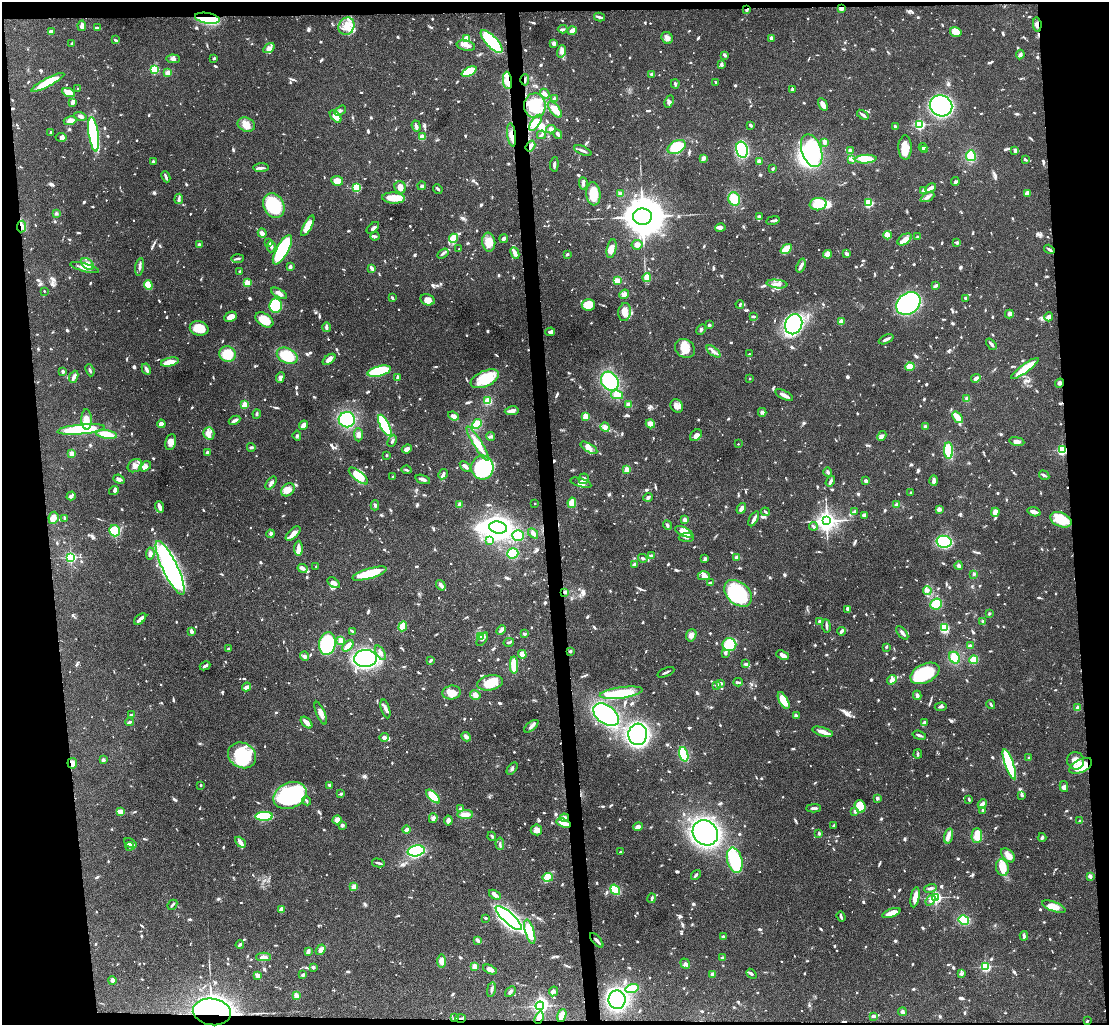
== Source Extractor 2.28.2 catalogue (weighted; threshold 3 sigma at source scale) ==
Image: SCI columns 3-4427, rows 182-4273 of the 4427 x 4397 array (HDU 1 of 3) = the unmasked area's bounding box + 8 px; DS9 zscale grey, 4 x 4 block average (1 PNG px = mean of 4 x 4 image px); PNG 1111 x 1027 px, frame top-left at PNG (2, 2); each listed source drawn as its Kron ellipse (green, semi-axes under 4 px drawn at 4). Shown black and unused: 10% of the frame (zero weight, under 4 of 8 exposures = <1% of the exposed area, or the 3 px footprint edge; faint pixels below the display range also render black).
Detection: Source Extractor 2.28.2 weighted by HDU 2 'WHT'. Background 0.0434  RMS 0.0035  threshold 0.0145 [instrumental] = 3 sigma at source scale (4.09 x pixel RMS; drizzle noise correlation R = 1.36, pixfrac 0.8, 0.05/0.05 arcsec/px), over >= 5 px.
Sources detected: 1608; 3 too faint to see at this stretch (4 x 4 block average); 17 inside a brighter object's white glare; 9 cosmic-ray / hot-pixel residue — neither listed nor drawn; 43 coinciding with a brighter row at this scale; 85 inside a brighter listed object's ellipse — not listed separately; of the other 1451, all 500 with FLUX_AUTO >= 3.4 (the completeness limit of this list) listed and drawn (951 fainter detections not listed), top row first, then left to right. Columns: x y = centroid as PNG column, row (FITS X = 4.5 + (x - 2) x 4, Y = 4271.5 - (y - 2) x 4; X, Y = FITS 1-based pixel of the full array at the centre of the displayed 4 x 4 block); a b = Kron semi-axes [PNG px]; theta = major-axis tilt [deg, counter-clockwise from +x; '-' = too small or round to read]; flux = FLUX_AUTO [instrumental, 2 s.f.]
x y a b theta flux
841 8 3 3 - 8.8
747 9 3 2 - 5
599 17 5 2 - 6.1
207 18 13 5 -10 130
1037 25 7 3 -85 7.8
82 26 5 3 - 12
346 26 9 7 60 22
97 28 4 2 - 4.3
563 29 5 2 - 4.1
572 31 5 3 - 11
51 32 3 2 - 12
956 32 6 5 - 26
667 38 6 5 - 8.9
771 38 4 2 - 4.6
467 39 3 3 - 33
115 40 4 2 - 4.2
492 41 14 5 -47 170
72 43 3 3 - 3.7
554 43 3 2 - 10
466 45 9 5 -11 11
269 48 6 4 33 8.8
562 51 6 4 74 7.8
725 55 4 3 - 4.3
1020 55 5 3 - 8.1
214 58 2 2 - 4.7
173 59 7 3 -4 5
722 65 4 3 - 3.9
154 70 2 2 - 190
469 72 8 4 25 78
168 73 3 3 - 17
652 74 3 3 - 5
507 80 9 4 -84 22
525 80 5 2 - 4.6
48 82 18 4 28 58
716 82 3 2 - 3.8
675 84 4 2 - 3.8
78 89 2 2 - 5.1
792 90 4 3 - 3.5
69 92 6 3 -23 23
545 94 5 3 - 6.3
554 99 2 2 - 31
669 101 6 3 65 5.7
73 102 3 2 - 10
823 104 7 3 -57 16
535 106 12 10 -90 72
941 106 11 10 - 540
555 110 9 4 -51 18
340 111 6 3 36 4.7
863 115 6 2 -34 6.4
80 116 6 3 -14 5.4
336 116 7 4 -49 23
70 120 6 4 15 11
535 123 9 4 56 31
246 125 9 7 -25 19
750 125 3 2 - 4.4
920 125 2 2 - 280
416 126 6 2 -71 7.9
895 127 3 2 - 5.3
551 129 5 4 - 5.5
50 132 2 2 - 4.8
94 134 17 5 -81 240
558 134 5 3 - 3.9
512 135 12 3 -83 14
541 135 4 2 - 4.2
61 137 5 3 - 4.7
422 137 3 3 - 16
824 142 2 2 - 11
530 146 6 2 56 9.2
677 147 10 6 29 62
923 147 4 3 - 5.3
905 148 12 6 -89 28
742 150 8 5 -77 200
850 150 3 3 - 5.4
924 150 3 2 - 6.5
1015 150 3 3 - 5.2
583 151 9 2 -23 7.2
812 151 17 10 -71 230
971 156 5 5 - 32
703 158 3 2 - 8.2
852 159 4 3 - 4.3
866 159 11 4 4 49
1025 159 4 2 - 4.7
759 161 2 2 - 41
153 162 3 2 - 3.9
554 164 7 2 85 5.4
261 168 7 2 3 6
773 169 3 2 - 4.1
166 177 6 2 -66 5
337 181 6 4 -6 22
955 182 4 3 - 3.9
583 183 6 3 -85 5
422 186 4 3 - 3.5
400 187 6 5 - 13
357 188 2 2 - 210
931 188 6 3 30 10
438 189 5 2 - 4.4
924 191 3 3 - 14
1027 193 4 4 - 13
593 194 11 7 -83 34
621 194 3 3 - 5.4
927 197 7 3 28 6.6
393 198 11 5 -3 28
179 199 5 3 - 4.4
734 199 7 5 -68 33
869 203 2 2 - 190
818 204 8 6 7 64
274 206 13 10 -62 110
56 213 3 3 - 4.1
642 217 9 8 - 6800
760 217 3 2 - 8.2
773 220 7 2 10 4.6
308 226 11 4 61 22
22 227 6 3 84 7.4
373 228 7 2 41 4.2
720 228 5 3 - 6.8
262 233 4 2 - 12
888 235 4 2 - 24
375 236 4 2 - 3.6
918 237 3 2 - 3.7
453 238 4 4 - 37
504 238 4 3 - 4.7
904 239 8 5 35 22
489 242 9 6 -83 28
269 243 2 2 - 3.6
957 243 3 3 - 4.7
199 245 3 3 - 4.1
637 245 5 5 - 8.1
271 247 6 3 86 4.6
459 249 2 2 - 3.9
612 249 9 4 78 16
786 249 6 3 35 62
1049 249 5 2 - 4.5
282 250 16 6 61 190
443 253 6 2 33 4.4
515 253 6 3 -64 14
567 254 4 2 - 3.6
827 254 4 4 - 15
847 254 3 2 - 6.3
238 259 6 2 5 3.6
88 264 7 5 -42 12
801 266 7 3 68 6.6
140 267 9 2 80 4.4
290 267 3 3 - 4.5
84 268 15 3 -15 19
372 268 4 2 - 9.3
240 272 2 2 - 14
647 278 4 4 - 16
618 280 4 4 - 9.3
247 283 2 2 - 84
777 284 10 3 -6 10
148 285 5 4 - 34
936 285 4 2 - 5
44 291 2 2 - 3.7
279 293 9 4 -28 9.1
624 294 5 3 - 10
392 298 4 2 - 3.7
965 298 3 2 - 4.4
427 300 7 5 -16 14
908 303 13 10 36 820
740 304 4 2 - 4.4
588 305 6 6 - 44
276 306 7 6 - 200
625 312 9 6 82 22
1009 314 4 4 - 7.4
753 316 4 2 - 4.4
230 317 6 5 - 19
1049 317 4 3 - 8.6
264 320 10 6 -33 37
841 321 2 2 - 46
794 324 10 8 69 270
709 325 3 2 - 3.6
326 327 5 2 - 8.5
199 328 9 7 -13 35
701 329 5 2 - 4.3
550 332 5 3 - 5.5
886 339 8 2 24 7.8
991 344 6 2 -49 4.7
685 348 10 8 -35 35
713 351 8 3 -39 8.5
228 354 8 7 - 50
749 354 2 2 - 5.4
287 356 11 7 -27 74
329 359 7 3 37 12
170 362 9 3 13 27
910 367 4 4 - 17
1025 368 17 4 37 57
146 369 6 3 -64 6.3
90 370 6 2 -69 3.8
63 371 3 2 - 5.3
379 371 12 5 14 130
74 377 6 3 68 6.7
280 377 5 3 - 5.3
397 377 3 2 - 4.7
750 378 2 2 - 6.7
976 378 5 3 - 7
485 379 15 7 25 54
610 381 10 8 -53 180
1060 383 5 3 - 5.8
617 395 6 4 -10 15
784 395 10 2 -27 14
967 399 3 3 - 4.6
488 401 4 3 - 22
628 404 4 3 - 6
245 405 2 2 - 89
677 406 7 6 - 11
512 411 7 3 9 11
762 412 4 3 - 4.1
257 414 4 2 - 3.7
454 416 6 4 -20 9
586 416 2 2 - 32
957 417 7 3 -53 27
86 419 10 5 -89 18
235 420 6 2 27 8
347 420 8 7 - 130
161 424 4 4 - 13
477 424 5 4 - 30
650 424 5 4 - 13
303 425 5 3 - 13
385 425 12 4 -63 110
925 426 2 2 - 3.8
605 427 5 4 - 7.3
81 429 24 5 6 140
209 433 6 5 - 9.7
107 434 10 4 -8 45
358 435 6 4 -89 7.7
696 435 7 5 44 7.8
297 436 5 3 - 3.6
491 436 4 3 - 3.6
882 436 5 3 - 5.1
392 441 6 2 65 4.1
1017 441 8 3 -9 11
171 442 8 5 80 13
478 444 20 4 -58 31
738 444 2 2 - 3.6
251 447 4 3 - 4
589 448 9 4 -31 10
407 449 5 3 - 12
949 450 8 4 -88 52
1062 450 2 2 - 280
207 452 3 2 - 4.6
71 454 3 3 - 8.5
387 455 2 2 - 8.2
135 466 8 6 33 11
145 466 6 4 31 6.5
465 467 6 2 -38 7.3
482 468 12 11 - 230
627 469 2 2 - 68
407 470 5 2 - 3.4
828 472 4 3 - 4.1
443 474 5 3 - 5.5
1044 475 5 2 - 5.3
358 476 12 5 -39 48
393 477 2 2 - 6.2
119 479 6 3 -22 6.8
423 479 7 2 -17 7.5
584 479 5 5 - 6.9
830 481 6 3 54 4.4
866 481 2 2 - 9.7
934 481 5 2 - 15
271 483 7 3 52 6.9
581 483 11 4 -16 12
114 490 5 4 - 4.6
288 490 7 5 41 19
911 493 2 2 - 3.5
71 496 4 3 - 6
648 497 5 3 - 4.9
572 503 5 3 - 38
535 504 2 2 - 4.8
375 505 5 3 - 3.6
460 505 2 2 - 49
897 505 3 3 - 7.3
160 507 6 2 -69 11
741 508 5 3 - 9.9
939 509 3 3 - 8.2
765 512 4 2 - 3.5
854 512 3 2 - 4.6
995 512 4 3 - 14
1034 512 7 3 -16 10
864 515 3 3 - 8.1
53 518 6 5 - 15
65 518 4 2 - 4.6
754 519 8 2 60 9.7
685 520 3 3 - 8
1061 520 11 7 -23 63
827 521 4 4 - 1200
667 525 5 2 - 3.8
813 526 4 2 - 3.7
498 528 9 6 -10 290
115 531 6 5 - 88
684 532 9 4 -25 13
533 533 6 3 -46 7.3
270 534 4 3 - 4.5
293 534 9 4 44 14
518 535 6 5 - 31
686 537 8 4 3 6.4
490 541 4 4 - 8.5
944 542 7 6 - 170
298 548 7 3 90 12
513 553 6 5 - 50
150 554 6 3 83 8.1
651 555 4 2 - 4.1
71 557 2 2 - 360
737 557 4 3 - 6.5
643 558 5 2 - 4.2
705 559 4 3 - 3.5
634 564 3 2 - 4.3
316 566 2 2 - 4.6
959 566 4 3 - 5.7
170 568 29 7 -65 520
302 568 5 4 - 7.8
369 573 17 5 17 77
974 574 3 2 - 3.4
704 576 6 4 1 12
334 583 7 4 -36 9.9
710 583 3 3 - 4.1
441 585 5 2 - 14
927 591 4 3 - 6.8
565 592 4 3 - 4.6
738 593 16 11 -40 180
936 604 6 5 - 39
847 609 4 3 - 4.1
989 614 2 2 - 3.6
140 619 7 2 43 9.4
819 621 2 2 - 13
983 622 4 2 - 4
403 626 5 3 - 44
826 626 7 2 -83 4.1
944 628 4 3 - 37
501 630 5 3 - 6.1
191 631 4 2 - 7.9
352 631 3 2 - 3.8
841 631 4 2 - 7.7
902 633 8 2 -50 8.2
524 634 4 2 - 4.4
691 635 6 5 - 10
481 636 3 3 - 29
482 639 7 3 53 4.4
341 640 2 2 - 69
509 642 5 2 - 3.9
327 643 11 8 79 220
729 645 7 6 - 76
348 646 7 3 49 21
970 646 3 2 - 6.2
886 647 3 2 - 3.7
228 649 3 2 - 5.7
570 651 3 2 - 4.2
380 653 8 3 -58 7.5
725 653 3 3 - 5.2
522 654 4 3 - 19
782 655 6 3 -20 8.1
305 656 5 3 - 3.8
365 658 11 8 3 330
955 658 6 5 - 32
431 660 4 2 - 5.1
974 660 4 4 - 24
746 664 4 2 - 6.1
514 665 8 3 -88 68
205 666 5 2 - 5.4
666 672 9 2 24 5
925 673 15 9 26 94
892 680 5 2 - 11
738 682 5 2 - 4.3
490 683 13 7 11 34
720 683 3 2 - 5.5
717 685 2 2 - 4.6
247 687 4 3 - 12
452 693 9 7 6 22
621 693 21 5 8 110
475 695 5 4 - 10
917 695 5 3 - 5.3
784 701 9 4 -62 31
991 705 5 2 - 4.5
941 707 6 2 3 4.4
1078 708 3 3 - 8.5
385 709 9 3 -73 7.6
321 713 12 4 -67 11
132 715 4 2 - 4.5
606 715 14 9 -37 230
796 716 4 3 - 4.9
130 722 4 2 - 3.5
924 722 4 2 - 4.7
306 723 7 3 -46 15
531 726 8 3 39 7.9
823 732 11 3 -17 17
638 734 11 9 84 670
919 735 7 2 -17 7.2
384 737 5 3 - 7.1
466 737 5 3 - 6.7
684 754 7 4 -73 78
918 754 4 2 - 4.4
242 755 14 12 -31 110
1029 758 2 2 - 8.6
103 760 3 2 - 6.1
1076 761 9 8 - 17
72 763 5 5 - 13
1009 764 16 3 -70 180
1081 766 12 6 27 26
512 769 7 3 52 4.4
201 785 2 2 - 8.1
329 785 3 2 - 3.4
1064 787 5 4 - 6
341 794 2 2 - 3.7
290 795 17 12 24 280
1022 795 3 2 - 4.5
433 796 9 3 -44 50
877 798 2 2 - 7.3
969 799 4 2 - 3.6
306 801 5 2 - 4.2
982 804 5 2 - 8.6
860 806 6 5 - 42
813 808 7 2 1 5.6
461 809 2 2 - 18
983 810 2 2 - 13
855 811 4 3 - 4
121 812 3 3 - 14
465 814 8 4 5 19
264 816 9 3 1 180
433 818 5 3 - 8
564 818 5 4 - 6.2
337 820 4 4 - 17
448 821 5 4 - 7.6
1080 821 4 3 - 3.4
564 823 7 2 -18 25
342 825 3 3 - 6.5
834 825 4 2 - 5
638 827 5 4 - 9.4
407 830 4 3 - 13
536 830 5 5 - 12
705 833 13 11 -44 420
819 833 3 2 - 3.5
492 836 4 2 - 3.5
949 836 8 4 76 12
977 836 7 5 89 39
1042 838 4 3 - 3.7
240 842 6 4 -46 8.7
130 843 7 3 -34 4.9
500 844 6 2 -84 3.6
130 846 4 3 - 4.7
416 851 8 5 12 180
620 852 2 2 - 4.1
1008 855 8 5 -43 14
735 860 13 7 -75 150
378 863 6 2 -14 5.3
1002 867 8 6 -77 34
696 875 5 2 - 4.2
1090 876 2 2 - 21
548 877 5 4 - 8.3
354 887 4 3 - 13
930 888 6 3 14 5.6
615 890 5 3 - 51
495 895 6 3 -32 9
915 897 10 3 79 21
935 897 2 2 - 490
652 898 5 2 - 4.5
930 900 6 4 52 9.5
172 905 5 2 - 4.7
1054 907 12 5 -20 26
282 909 2 2 - 51
891 913 9 3 20 22
841 917 5 2 - 4.8
485 918 2 2 - 3.7
509 918 17 5 -43 850
964 920 5 4 - 53
530 932 13 4 -74 51
1024 936 5 3 - 4.5
724 937 3 2 - 4.4
478 940 4 2 - 7.8
597 940 9 2 -50 7.4
240 945 4 2 - 4
321 950 6 4 53 12
308 952 3 2 - 8.8
264 957 7 4 1 12
722 958 3 2 - 7.9
441 961 7 4 90 14
685 964 5 4 - 5.9
474 966 2 2 - 74
313 967 4 3 - 4
985 967 2 2 - 300
490 970 7 3 -26 13
713 974 4 3 - 5.9
751 974 6 3 -42 4.7
961 974 3 3 - 3.4
303 975 4 3 - 3.8
257 976 4 3 - 3.4
112 980 4 3 - 6.5
632 988 6 4 17 35
491 990 7 2 80 5.2
510 991 6 2 43 4.1
553 991 5 3 - 4.8
296 995 3 2 - 9.8
617 1000 9 8 - 300
540 1006 4 3 - 600
212 1012 19 13 -9 1100
902 1012 4 3 - 4.9
562 1016 7 3 74 32
873 1016 3 3 - 3.5
455 1018 3 2 - 6.1
461 1018 5 2 - 3.4
539 1018 6 3 69 14
1087 1021 2 2 - 6.3
Overlapping masked pixels (flux is a lower limit): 18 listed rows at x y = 841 8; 747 9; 207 18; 1037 25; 507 80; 525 80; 512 135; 530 146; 22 227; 1060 383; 1062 450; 72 763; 564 823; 212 1012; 562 1016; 455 1018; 461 1018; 539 1018